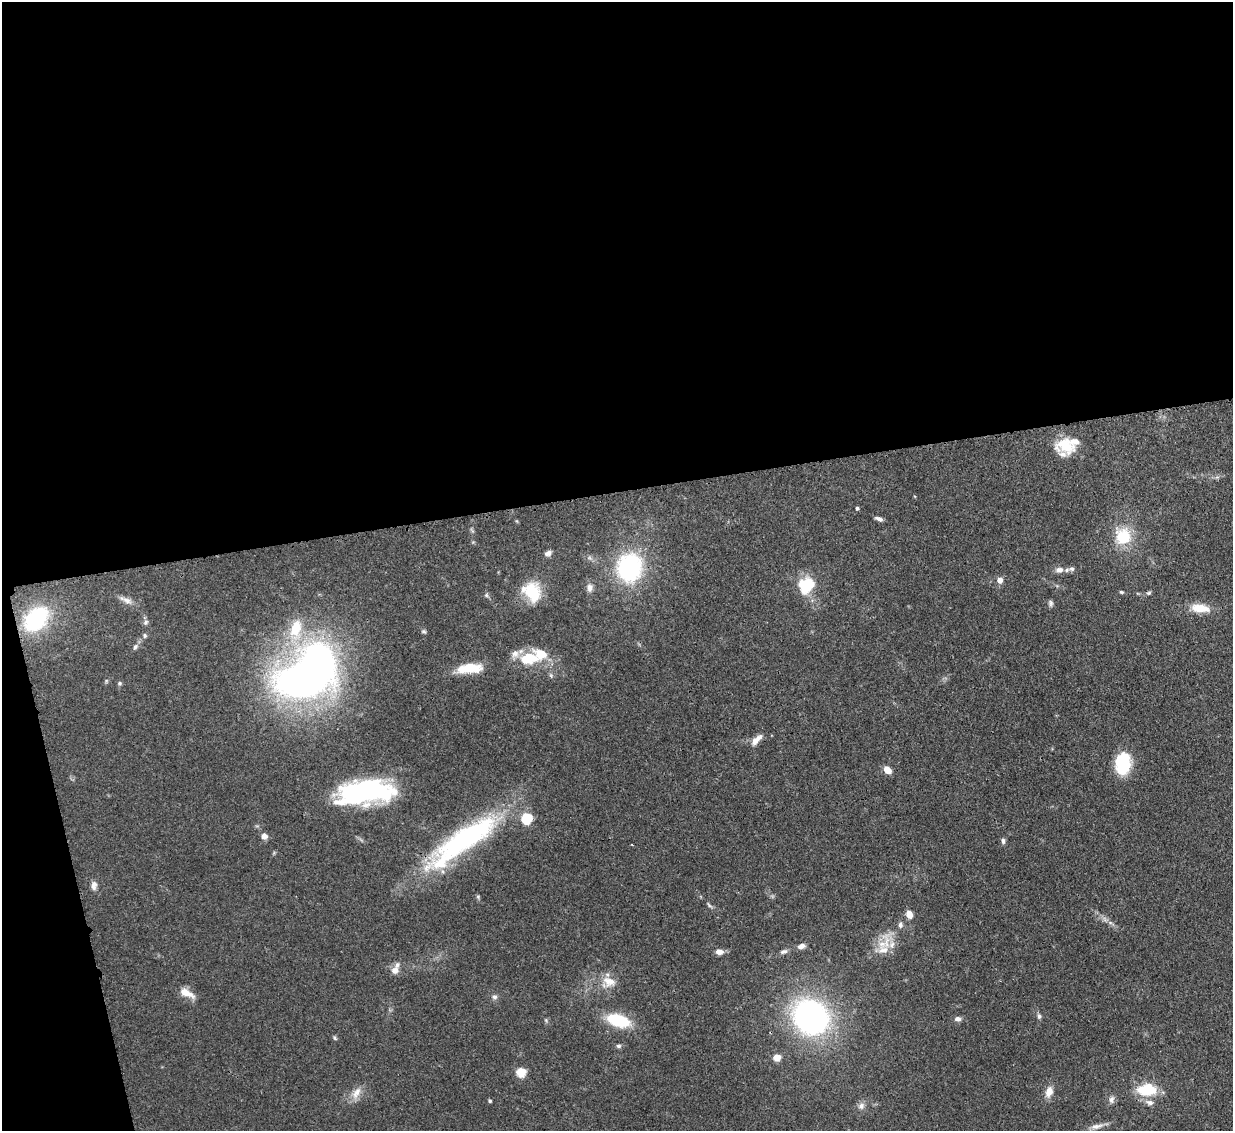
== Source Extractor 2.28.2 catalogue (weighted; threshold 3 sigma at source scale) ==
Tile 1 of 4 x 4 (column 1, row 1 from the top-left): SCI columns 78-1308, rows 3605-4733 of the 5079 x 5065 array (HDU 1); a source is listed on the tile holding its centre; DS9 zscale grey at full resolution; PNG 1235 x 1133 px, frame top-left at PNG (2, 2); no overlay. Shown black and unused: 46% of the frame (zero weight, under 3 of 4 exposures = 9% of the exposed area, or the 3 px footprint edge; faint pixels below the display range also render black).
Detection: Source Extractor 2.28.2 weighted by HDU 2 'WHT'; one run over the whole footprint, this tile lists its part. Background 0.125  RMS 0.0049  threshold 0.0222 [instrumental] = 3 sigma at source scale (4.5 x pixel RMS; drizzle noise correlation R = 1.50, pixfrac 1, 0.05/0.05 arcsec/px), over >= 5 px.
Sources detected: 80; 4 inside a brighter object's white glare — not listed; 8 inside a brighter listed object's ellipse — not listed separately; the other 68 listed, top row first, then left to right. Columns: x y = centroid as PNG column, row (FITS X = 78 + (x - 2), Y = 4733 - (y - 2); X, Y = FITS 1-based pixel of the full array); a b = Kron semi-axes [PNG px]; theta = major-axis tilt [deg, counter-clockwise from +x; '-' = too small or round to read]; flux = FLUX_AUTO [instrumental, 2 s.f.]
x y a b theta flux
1065 445 21 15 -18 15
857 508 4 3 - 0.89
879 519 9 4 -21 1.7
1123 536 24 22 -73 17
548 553 9 6 19 1.9
629 567 27 24 81 60
1072 569 6 6 - 1.2
1059 570 10 7 1 2.7
1000 580 5 5 - 3.7
810 584 23 12 62 13
590 588 11 8 85 2.5
532 592 25 18 -73 17
1121 592 5 4 - 0.67
1149 593 7 5 20 0.83
486 595 6 5 - 0.86
127 600 17 7 -25 3.2
1050 603 8 6 -76 1.2
1200 608 24 11 -7 9
36 619 24 17 46 49
145 622 8 5 42 1.2
296 629 34 18 79 21
424 631 6 5 - 0.9
145 635 6 6 - 0.99
135 647 8 6 48 1.4
528 658 27 16 6 17
469 668 32 11 6 13
303 680 47 28 7 280
119 683 6 5 - 0.88
756 740 18 7 44 3.8
1123 763 24 17 84 21
887 770 8 6 -45 4.8
368 790 58 25 -3 70
527 818 6 5 - 39
264 836 7 7 - 2.6
466 838 100 24 37 97
1003 841 8 5 -89 1.3
632 845 3 2 - 0.33
94 885 11 7 86 2.6
478 896 6 5 - 0.68
709 905 11 4 -46 1.1
909 915 7 6 - 5.1
1105 919 8 5 -46 1.6
900 925 9 6 -86 1.6
801 946 10 6 17 2.1
883 950 18 14 15 8.5
784 951 10 6 19 1.6
719 952 10 7 -1 2.8
395 970 11 10 - 3.3
609 982 19 14 -24 7.4
187 993 22 8 -27 5.8
494 997 7 7 - 1.5
1039 1016 8 5 -89 1.2
811 1017 35 30 -41 130
958 1019 9 7 0 1.9
546 1020 6 4 -57 0.67
618 1020 22 12 -17 24
335 1038 7 4 -50 0.76
619 1046 7 5 -14 1
777 1057 5 5 - 11
521 1072 5 5 - 26
1147 1090 19 12 2 19
1049 1092 13 8 73 4.7
356 1093 20 10 59 4.9
1111 1099 11 7 77 2
490 1101 4 3 - 0.81
1149 1102 12 7 -15 2.6
861 1106 10 9 - 2.4
1096 1126 19 7 11 3.3
Overlapping masked pixels (flux is a lower limit): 1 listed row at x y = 466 838